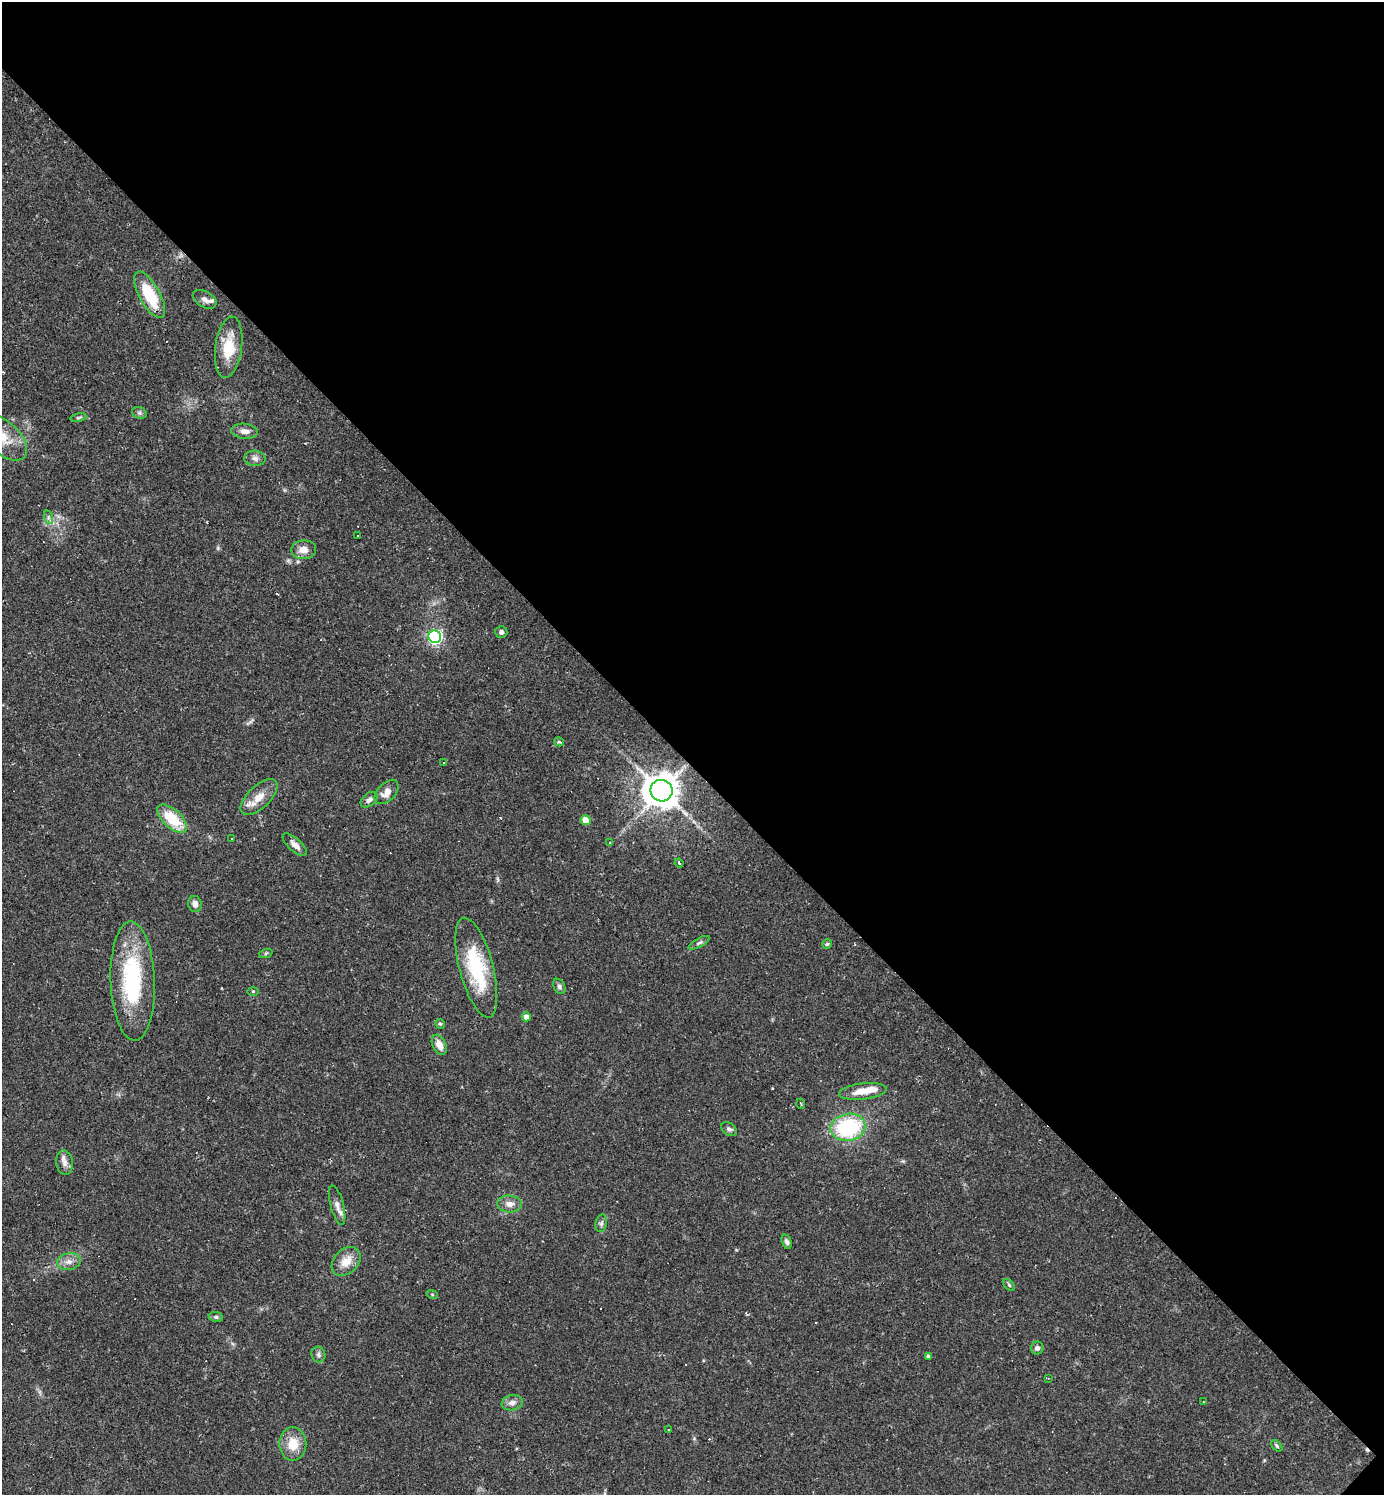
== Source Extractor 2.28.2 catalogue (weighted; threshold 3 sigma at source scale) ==
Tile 8 of 4 x 4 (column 4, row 2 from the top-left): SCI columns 4442-5823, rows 2988-4480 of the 5975 x 5974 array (HDU 1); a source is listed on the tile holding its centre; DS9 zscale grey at full resolution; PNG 1386 x 1497 px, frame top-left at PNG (2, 2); each listed source drawn as its Kron ellipse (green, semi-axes under 4 px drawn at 4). Shown black and unused: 51% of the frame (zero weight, under 2 of 3 exposures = <1% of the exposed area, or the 3 px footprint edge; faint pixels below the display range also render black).
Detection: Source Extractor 2.28.2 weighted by HDU 2 'WHT'; one run over the whole footprint, this tile lists its part. Background 0.0384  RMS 0.0049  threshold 0.0222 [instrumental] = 3 sigma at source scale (4.5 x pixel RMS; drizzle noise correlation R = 1.50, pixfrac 1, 0.05/0.05 arcsec/px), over >= 5 px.
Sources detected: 70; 9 cosmic-ray / hot-pixel residue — neither listed nor drawn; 2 inside a brighter listed object's ellipse — not listed separately; the other 59 listed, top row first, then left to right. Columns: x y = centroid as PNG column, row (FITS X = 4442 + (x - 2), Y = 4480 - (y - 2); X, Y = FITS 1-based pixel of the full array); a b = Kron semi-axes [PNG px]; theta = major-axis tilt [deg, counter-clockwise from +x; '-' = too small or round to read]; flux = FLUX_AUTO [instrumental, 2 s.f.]
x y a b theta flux
150 295 26 10 -61 21
205 299 13 8 -31 3
229 347 31 13 82 13
139 413 7 5 -21 1.1
78 417 8 4 10 0.81
245 431 13 7 -6 3.1
3 438 29 16 -43 11
255 458 10 7 -4 2.2
48 517 7 4 -73 1.1
358 535 3 3 - 3.7
304 550 12 9 3 4.6
501 632 6 6 - 1.7
435 637 6 6 - 110
559 742 5 4 - 0.75
443 763 2 2 - 0.47
661 791 11 10 - 970
386 792 14 8 46 4.4
259 797 23 11 43 7.7
369 800 9 6 39 1.9
172 819 18 9 -42 17
586 820 5 5 - 9.2
231 838 3 3 - 0.84
610 842 3 3 - 0.56
295 845 15 6 -42 3.2
679 863 4 3 - 0.68
195 904 8 7 - 2.7
699 943 12 4 30 1.2
827 944 5 5 - 0.73
266 953 7 4 19 0.7
476 968 51 17 -75 35
133 981 59 22 -88 52
559 986 8 5 -60 1.2
253 991 5 3 - 0.53
526 1017 4 4 - 2.7
440 1024 5 4 - 0.77
439 1045 11 6 -65 4.2
863 1091 24 8 6 7.6
801 1104 5 3 - 0.47
848 1127 17 13 12 44
729 1129 8 6 -36 1.4
64 1162 12 8 -83 2.9
509 1204 12 8 -4 3.6
337 1205 20 6 -75 3.3
601 1223 9 5 79 1.4
787 1242 7 5 -73 1.5
346 1261 16 12 45 6.6
69 1262 12 8 10 3.2
1009 1285 7 4 -45 0.8
432 1294 6 3 -19 0.58
216 1317 7 5 -10 1.1
1037 1348 6 6 - 1.4
318 1355 8 7 - 1.4
928 1356 3 3 - 1.8
1048 1378 3 2 - 0.37
1203 1402 2 2 - 0.3
512 1403 11 7 11 2.8
668 1430 3 3 - 0.81
293 1444 17 13 89 9.2
1277 1446 7 4 -47 0.87
Isophote crosses this tile's border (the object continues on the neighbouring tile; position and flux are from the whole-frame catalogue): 1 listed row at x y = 3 438